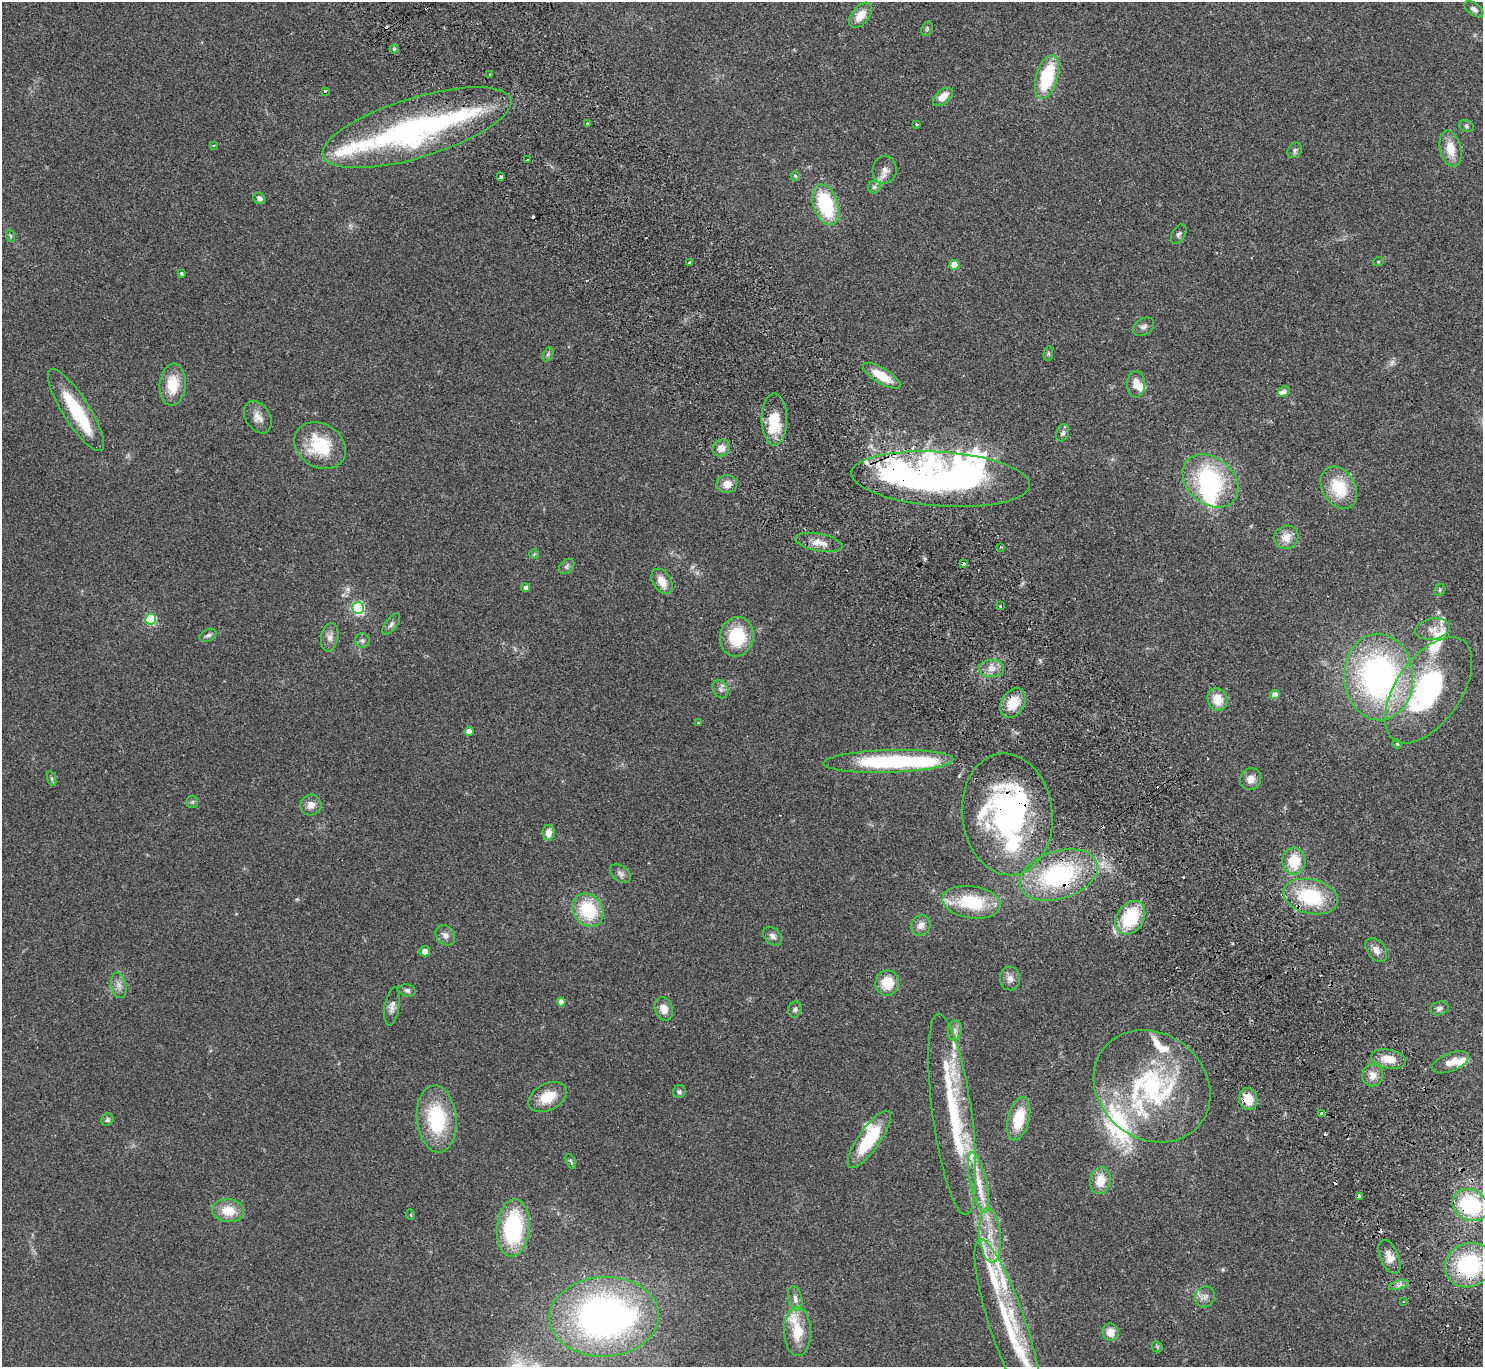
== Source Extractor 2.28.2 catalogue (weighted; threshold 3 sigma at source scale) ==
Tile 6 of 4 x 4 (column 2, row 2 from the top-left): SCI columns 1531-3011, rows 2932-4296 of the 6025 x 5999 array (HDU 1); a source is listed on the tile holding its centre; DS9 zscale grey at full resolution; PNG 1485 x 1369 px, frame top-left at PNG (2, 2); each listed source drawn as its Kron ellipse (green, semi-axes under 4 px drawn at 4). Shown black and unused: <1% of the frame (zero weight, under 2 of 3 exposures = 3% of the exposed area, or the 3 px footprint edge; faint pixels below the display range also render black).
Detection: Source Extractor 2.28.2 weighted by HDU 2 'WHT'; one run over the whole footprint, this tile lists its part. Background 0.0987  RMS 0.0088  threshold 0.0396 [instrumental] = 3 sigma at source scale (4.5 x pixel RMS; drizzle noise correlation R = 1.50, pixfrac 1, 0.05/0.05 arcsec/px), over >= 5 px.
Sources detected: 183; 2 too faint to see at this stretch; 9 inside a brighter object's white glare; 8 cosmic-ray / hot-pixel residue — neither listed nor drawn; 29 inside a brighter listed object's ellipse — not listed separately; the other 135 listed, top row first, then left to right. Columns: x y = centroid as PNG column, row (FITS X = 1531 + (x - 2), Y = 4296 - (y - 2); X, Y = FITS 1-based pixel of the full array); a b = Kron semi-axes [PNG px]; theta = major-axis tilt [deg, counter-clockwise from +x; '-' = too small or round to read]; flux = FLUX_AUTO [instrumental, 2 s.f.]
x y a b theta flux
1474 9 11 6 -36 3.4
861 15 14 8 52 12
927 29 7 5 71 1.6
394 49 4 4 - 1.3
490 74 3 2 - 1.1
1047 77 23 11 74 54
325 91 3 3 - 3.1
943 97 12 6 41 9.7
587 123 3 2 - 1.3
916 124 3 3 - 1.2
1466 126 7 5 -18 1.9
417 128 98 30 17 220
214 146 4 3 - 0.85
1450 149 19 10 -77 15
1295 150 8 6 56 2.2
527 160 3 2 - 0.99
885 170 14 12 80 6.3
795 176 5 4 - 1.4
501 177 4 3 - 4.9
874 187 6 6 - 2
259 198 6 5 - 3.1
826 205 21 12 -71 61
1179 234 11 6 59 2.5
11 236 6 4 -70 1.3
690 262 3 3 - 2.7
1378 262 5 3 - 0.8
954 265 5 5 - 23
181 273 3 3 - 1
1143 327 11 8 32 3.6
548 354 7 5 64 1.5
1048 354 7 5 84 1.3
882 376 21 7 -31 20
1136 384 13 9 89 9.3
173 385 21 13 86 23
1284 391 6 5 - 2.6
76 410 48 13 -58 48
258 417 17 12 -57 7.4
774 420 26 13 -89 28
1063 433 9 6 69 2.5
320 446 27 21 -32 42
721 448 9 8 - 7.4
941 479 90 27 -4 480
1210 481 31 23 -40 99
727 484 10 9 - 8.3
1339 488 22 16 -58 32
1286 537 12 11 - 9.5
819 543 24 9 -10 9.8
1001 547 2 2 - 0.62
534 554 5 5 - 1
963 564 3 3 - 2.2
567 566 9 6 45 2.2
662 581 14 9 -59 11
525 588 4 4 - 3.4
1440 590 6 5 - 1.3
1000 606 3 3 - 2.4
358 608 6 5 - 150
151 619 5 5 - 82
391 624 12 5 53 3.1
1432 629 17 10 9 7.9
208 635 9 5 27 2.5
330 637 14 8 81 5.3
737 637 20 17 78 43
362 641 7 7 - 2.3
991 668 12 8 1 6.6
1379 677 43 34 -87 240
721 689 9 7 -59 3.2
1429 690 60 32 55 140
1275 695 4 4 - 7.7
1217 700 11 9 -70 15
1013 703 16 11 58 19
698 723 3 2 - 0.8
469 731 4 4 - 8
1397 744 5 4 - 0.96
888 761 65 11 2 110
52 779 8 3 -71 1.4
1251 779 11 10 - 7
192 802 6 6 - 1.5
311 805 10 10 - 6.2
1007 814 61 45 -83 190
549 833 8 6 89 6.7
1294 861 13 11 -90 27
620 874 12 7 -36 3.4
1059 875 40 24 17 110
1311 897 27 17 -14 57
972 902 29 16 -8 45
588 910 17 14 -54 46
1130 918 18 13 57 48
921 925 10 9 - 6.2
445 935 11 9 -49 4.2
773 936 11 7 -43 3.8
1376 950 13 9 -52 6.2
425 951 5 5 - 5.3
1010 978 12 10 -86 5.2
887 983 12 12 - 20
119 985 13 7 -78 4.7
407 990 8 6 -12 2.5
561 1002 4 4 - 7.6
392 1006 19 7 81 4.8
1439 1008 9 6 15 2.8
664 1009 12 9 -71 8.4
795 1009 8 6 68 2.4
955 1030 10 6 81 3.9
1389 1059 17 9 -11 13
1450 1062 19 9 21 8.9
1373 1075 11 10 - 7.2
1152 1086 61 53 -38 130
679 1092 7 6 - 1.8
548 1097 20 13 27 19
1248 1099 11 9 -78 14
952 1114 101 19 -82 86
1322 1114 4 4 - 12
437 1119 33 20 -84 59
1019 1119 22 10 76 27
107 1120 6 5 - 1.6
869 1139 34 11 55 50
571 1161 8 4 -64 1.4
1100 1181 13 10 80 15
978 1182 31 8 -77 19
1359 1196 4 3 - 46
1470 1205 18 15 -29 71
228 1211 16 11 -5 16
411 1215 5 3 - 0.79
513 1228 29 16 85 85
990 1235 27 10 -85 20
1389 1257 18 9 -66 8.9
1469 1265 24 21 23 80
1399 1285 10 4 18 2.9
1205 1297 11 9 58 5
795 1298 12 7 -76 4.5
1403 1301 3 2 - 1.2
604 1317 55 40 3 340
1008 1325 90 18 -72 72
798 1331 24 13 -89 22
1110 1332 8 8 - 9.1
1157 1347 6 5 - 1.2
Overlapping masked pixels (flux is a lower limit): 9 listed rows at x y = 941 479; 1013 703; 1007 814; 1059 875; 1311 897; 1248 1099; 1359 1196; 1470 1205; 1469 1265